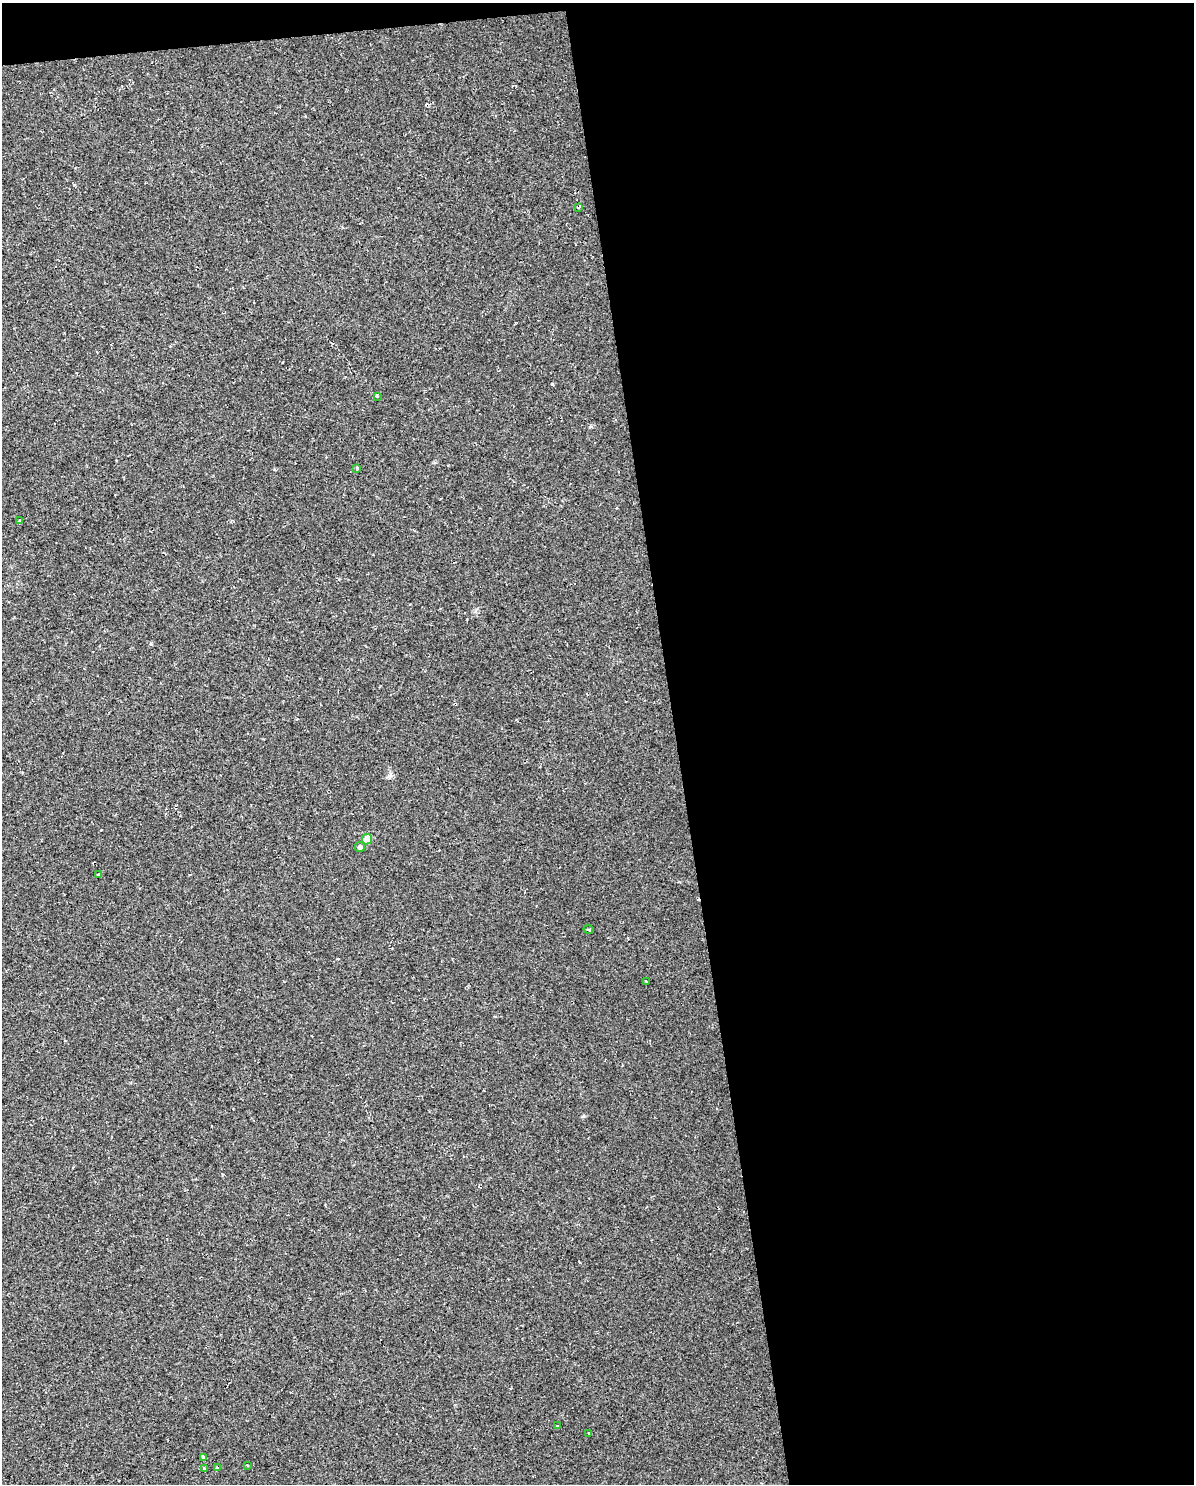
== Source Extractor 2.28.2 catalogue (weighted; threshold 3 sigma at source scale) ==
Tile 4 of 4 x 3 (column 4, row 1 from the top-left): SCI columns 3691-4882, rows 3026-4507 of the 5083 x 5803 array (HDU 1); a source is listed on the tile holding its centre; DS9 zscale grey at full resolution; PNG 1196 x 1486 px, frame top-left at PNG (2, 3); each listed source drawn as its Kron ellipse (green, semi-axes under 4 px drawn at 4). Shown black and unused: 45% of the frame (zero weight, under 2 of 3 exposures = <1% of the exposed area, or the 3 px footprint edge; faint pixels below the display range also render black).
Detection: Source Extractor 2.28.2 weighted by HDU 2 'WHT'; one run over the whole footprint, this tile lists its part. Background 0.00663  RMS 0.0049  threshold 0.0219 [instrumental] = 3 sigma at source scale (4.5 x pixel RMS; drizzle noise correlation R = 1.50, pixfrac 1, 0.0396/0.0396 arcsec/px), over >= 5 px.
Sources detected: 17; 2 cosmic-ray / hot-pixel residue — neither listed nor drawn; the other 15 listed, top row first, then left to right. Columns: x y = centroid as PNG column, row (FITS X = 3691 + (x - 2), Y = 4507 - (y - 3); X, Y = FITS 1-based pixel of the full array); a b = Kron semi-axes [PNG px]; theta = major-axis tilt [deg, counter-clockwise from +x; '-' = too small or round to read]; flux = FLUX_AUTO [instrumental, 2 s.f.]
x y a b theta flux
579 207 4 2 - 0.52
377 396 3 3 - 1.5
357 468 3 3 - 2.8
20 521 4 3 - 1.1
367 839 5 5 - 8.7
360 847 5 5 - 2
98 875 3 3 - 4.5
589 929 5 2 - 0.48
646 981 3 2 - 0.71
557 1425 3 2 - 0.55
588 1433 3 3 - 2.7
203 1458 4 3 - 4.1
248 1465 4 3 - 0.51
217 1468 3 3 - 1.3
204 1469 4 3 - 2.6